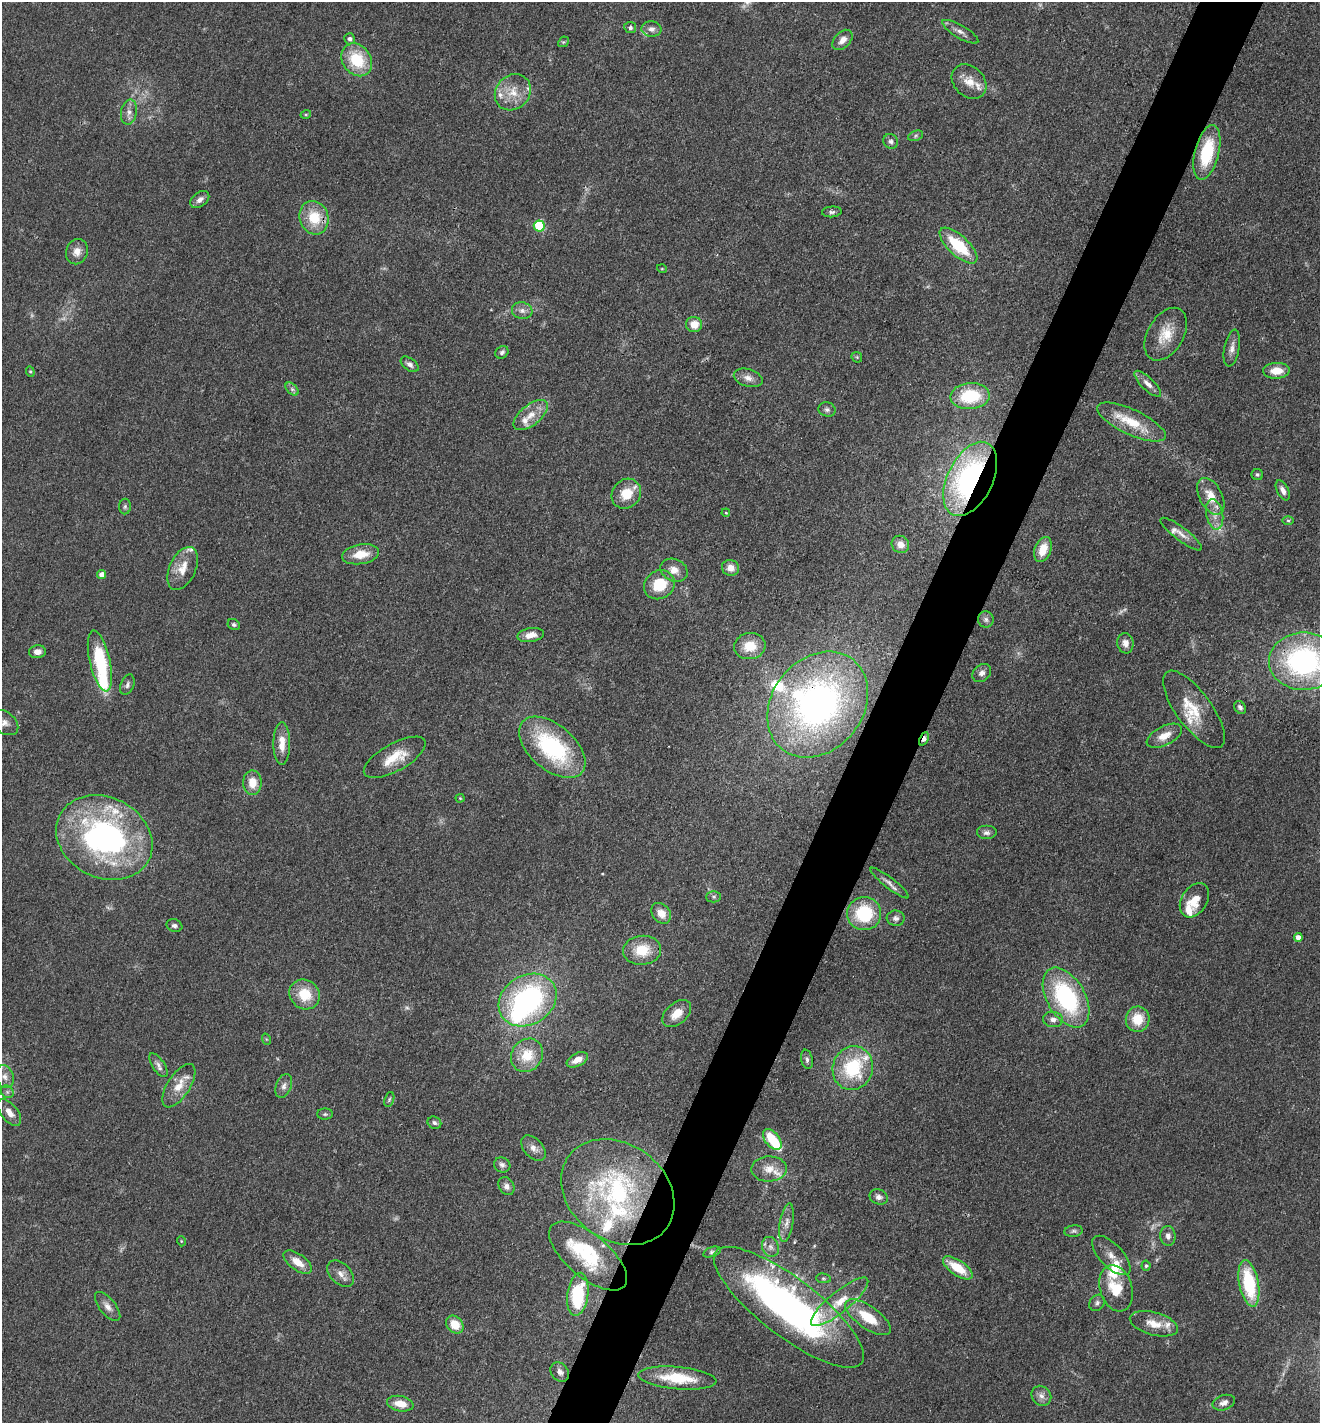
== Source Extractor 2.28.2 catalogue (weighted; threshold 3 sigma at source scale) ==
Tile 10 of 4 x 4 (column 2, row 3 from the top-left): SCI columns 1598-2915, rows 1423-2843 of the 5694 x 5685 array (HDU 1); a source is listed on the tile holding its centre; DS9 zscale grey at full resolution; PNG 1322 x 1425 px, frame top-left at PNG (2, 2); each listed source drawn as its Kron ellipse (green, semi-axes under 4 px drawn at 4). Shown black and unused: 5% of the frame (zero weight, under 3 of 4 exposures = <1% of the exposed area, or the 3 px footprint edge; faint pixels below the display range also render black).
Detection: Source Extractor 2.28.2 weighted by HDU 2 'WHT'; one run over the whole footprint, this tile lists its part. Background 0.083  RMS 0.0063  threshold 0.0283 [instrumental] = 3 sigma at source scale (4.5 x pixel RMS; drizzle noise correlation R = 1.50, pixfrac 1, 0.05/0.05 arcsec/px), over >= 5 px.
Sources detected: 177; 6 too faint to see at this stretch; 4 inside a brighter object's white glare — neither listed nor drawn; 25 inside a brighter listed object's ellipse — not listed separately; the other 142 listed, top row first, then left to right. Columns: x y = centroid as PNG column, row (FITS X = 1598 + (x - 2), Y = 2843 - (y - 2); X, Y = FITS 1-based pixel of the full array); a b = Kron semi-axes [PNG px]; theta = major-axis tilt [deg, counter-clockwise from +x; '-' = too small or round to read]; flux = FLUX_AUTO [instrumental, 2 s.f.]
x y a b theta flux
630 27 6 6 - 1.5
651 29 10 7 -3 3.3
960 32 20 6 -30 3.8
350 39 5 5 - 2
842 40 12 8 45 4.9
563 42 6 4 43 0.9
357 60 17 14 -53 27
969 82 19 15 -44 9.3
513 92 19 16 46 13
129 112 12 8 79 3.8
306 114 5 3 - 0.65
916 136 8 5 21 1.2
891 141 8 7 - 2.1
1207 152 28 12 76 34
200 200 10 7 37 3.4
832 212 10 5 5 1.7
314 218 17 14 -73 20
539 226 5 5 - 44
958 246 24 10 -43 29
77 252 13 10 69 5.5
662 269 5 3 - 0.52
522 311 10 8 -15 3.4
694 324 8 7 - 9
1166 334 29 18 59 16
1232 348 19 7 79 4.3
502 352 7 5 41 1.8
857 357 6 4 -46 0.88
410 364 10 6 -36 2.5
1276 371 13 8 2 9.6
30 372 5 4 - 0.82
748 378 15 8 -16 4.6
1148 384 17 6 -44 4.5
292 389 8 5 -45 1.6
970 396 19 13 3 34
827 409 9 7 -15 2
531 415 20 10 39 9
1131 422 37 12 -25 21
1257 475 5 5 - 1.2
970 479 40 22 64 150
1283 490 11 5 -62 3.4
626 494 16 14 48 14
1211 496 20 11 -63 11
125 506 8 6 89 1.4
726 513 4 3 - 0.52
1215 514 15 8 -79 6.1
1288 521 6 4 -1 0.96
1181 534 25 6 -37 5.6
900 544 9 8 - 5.4
1043 549 13 8 71 11
361 554 18 9 9 12
183 568 23 13 65 11
731 568 9 8 - 5.6
674 570 14 11 -25 6
102 575 4 4 - 5.8
659 585 16 14 31 20
986 619 8 8 - 2.2
234 624 6 5 - 1.3
531 635 13 7 9 5.9
1125 643 10 8 -82 4.4
750 646 16 13 8 14
37 652 8 6 5 4.1
100 661 31 10 -77 43
1304 661 35 28 0 130
982 673 10 8 41 2.9
127 685 10 6 69 2
818 705 57 45 52 230
1240 707 7 5 -57 1.9
1194 709 46 17 -54 22
4 722 15 10 -38 4.9
1164 736 19 9 27 8.9
924 739 7 4 64 2.3
282 744 21 8 -90 9.4
552 747 39 22 -41 73
395 757 34 13 29 17
252 783 12 9 -88 9.7
460 798 4 4 - 0.64
986 833 10 7 0 2.7
104 838 50 40 -27 180
890 883 24 5 -38 3.9
714 897 7 5 1 1.3
1194 900 18 12 57 12
661 913 11 8 -50 7.2
864 914 17 16 - 38
896 918 9 7 -6 2.7
174 926 8 6 -19 1.8
1298 937 4 4 - 4.3
642 950 19 14 6 19
305 994 16 14 -40 17
1066 998 33 19 -60 78
528 1000 30 24 32 120
677 1014 17 10 41 9.5
1053 1019 10 7 -6 3.4
1138 1019 13 12 - 15
266 1039 6 3 -71 0.61
527 1055 17 15 53 16
807 1059 10 5 -79 1.7
577 1060 11 6 27 6.4
158 1065 14 6 -56 3
853 1068 22 20 71 42
4 1077 12 9 -69 4.6
179 1086 25 11 57 10
284 1086 12 7 70 3.1
7 1092 7 5 -45 1.4
389 1099 8 4 71 1.3
9 1113 16 8 -52 5.1
325 1114 8 5 0 1.3
434 1123 7 6 - 1.7
772 1139 12 7 -51 21
533 1148 15 9 -46 4.7
502 1165 8 7 - 2.3
769 1169 17 12 1 7.7
506 1186 9 7 -59 3.1
618 1192 61 48 -37 110
879 1197 9 7 -22 3.1
787 1223 19 6 80 4.4
1074 1231 9 5 7 1.7
1168 1236 10 7 -84 3
181 1241 5 3 - 0.53
770 1247 10 8 -71 3.2
712 1252 9 5 19 1.3
1111 1255 25 11 -46 6.9
588 1256 47 21 -40 36
298 1262 16 8 -35 8.5
1146 1266 5 4 - 0.98
958 1268 17 7 -34 18
341 1274 15 10 -44 5.2
823 1278 7 5 -6 1.2
1249 1283 24 9 -79 42
1116 1288 23 16 -73 23
578 1294 21 10 83 40
840 1302 36 10 39 16
1097 1303 9 7 53 2
108 1306 17 8 -51 4.6
789 1307 92 29 -38 240
868 1317 26 11 -35 18
455 1324 10 8 -47 11
1154 1324 25 11 -15 11
560 1372 10 8 -49 3.1
677 1378 39 11 -5 27
1041 1396 11 9 -49 3.8
1224 1403 11 7 19 3.5
400 1404 13 7 -11 9
Overlapping masked pixels (flux is a lower limit): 4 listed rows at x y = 970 479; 1304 661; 818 705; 924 739
Isophote crosses this tile's border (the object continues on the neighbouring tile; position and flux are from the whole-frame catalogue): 2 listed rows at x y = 1304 661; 4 722